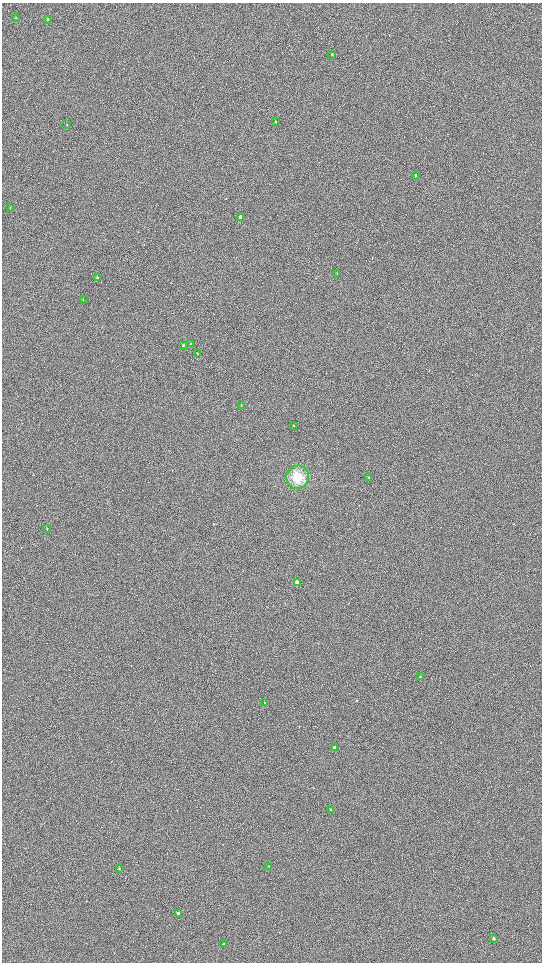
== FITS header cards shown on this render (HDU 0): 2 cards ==
NAXIS1  =                 1080 / length of data axis 1
NAXIS2  =                 1920 / length of data axis 2

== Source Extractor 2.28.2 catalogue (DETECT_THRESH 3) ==
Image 1080 x 1920 px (HDU 0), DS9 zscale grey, zoomed out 1/2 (1 PNG px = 2 x 2 image px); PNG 544 x 964 px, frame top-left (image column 1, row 1919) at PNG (2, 3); each listed source drawn as its Kron ellipse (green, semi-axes under 4 px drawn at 4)
Background 909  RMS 120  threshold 370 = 3 sigma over >= 5 px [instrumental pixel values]
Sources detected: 30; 1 cannot appear on this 1/2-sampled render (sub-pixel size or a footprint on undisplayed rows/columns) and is neither listed nor drawn; the other 29 listed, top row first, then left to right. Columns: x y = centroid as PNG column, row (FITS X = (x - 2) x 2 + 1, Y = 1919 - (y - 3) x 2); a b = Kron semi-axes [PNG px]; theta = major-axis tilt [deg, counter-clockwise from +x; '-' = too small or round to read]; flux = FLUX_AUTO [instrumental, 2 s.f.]
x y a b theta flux
15 18 2 2 - 9600
47 19 3 2 - 17000
332 55 3 2 - 15000
275 122 3 2 - 13000
67 125 3 2 - 12000
416 175 3 2 - 27000
10 208 3 1 - 8100
241 217 3 2 - 190000
337 274 3 2 - 9200
97 278 3 2 - 30000
83 299 2 2 - 10000
191 344 3 2 - 28000
183 345 3 2 - 17000
197 353 3 2 - 8700
241 405 3 2 - 8200
293 425 3 2 - 8400
298 477 11 11 - 420000
369 478 3 2 - 42000
47 528 3 2 - 8700
297 582 3 2 - 170000
420 677 3 2 - 22000
265 703 3 2 - 22000
334 747 2 2 - 49000
331 810 2 2 - 40000
269 866 2 2 - 7100
119 868 2 2 - 19000
178 913 2 2 - 100000
494 938 2 2 - 42000
224 944 2 2 - 63000
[1 sub-pixel or undisplayed-footprint detection neither listed nor drawn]